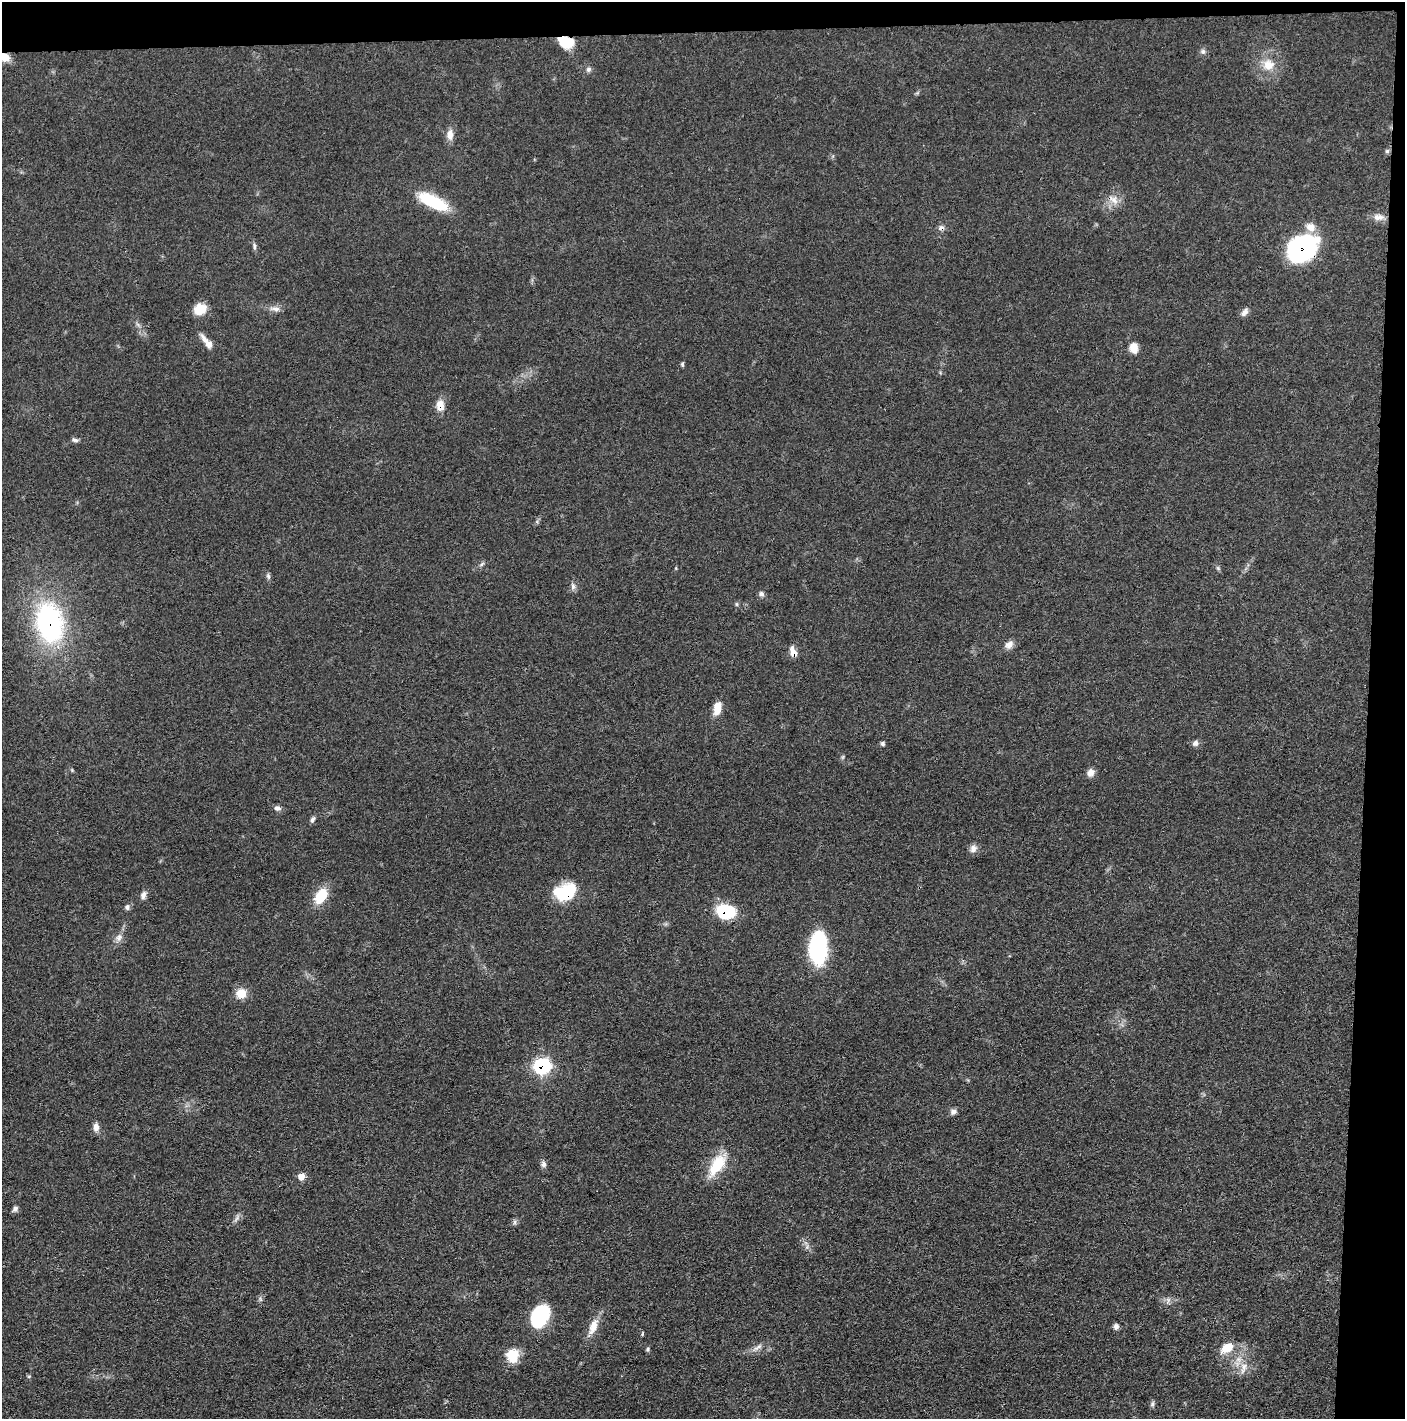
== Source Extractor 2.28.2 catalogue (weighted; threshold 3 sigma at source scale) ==
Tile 3 of 3 x 3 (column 3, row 1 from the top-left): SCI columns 2820-4222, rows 2841-4257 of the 4235 x 4264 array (HDU 1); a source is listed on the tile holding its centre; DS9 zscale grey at full resolution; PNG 1407 x 1421 px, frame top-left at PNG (2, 2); no overlay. Shown black and unused: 5% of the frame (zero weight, under 3 of 4 exposures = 1% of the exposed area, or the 3 px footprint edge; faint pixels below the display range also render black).
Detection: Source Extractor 2.28.2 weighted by HDU 2 'WHT'; one run over the whole footprint, this tile lists its part. Background 0.0475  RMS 0.0051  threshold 0.023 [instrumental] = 3 sigma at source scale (4.5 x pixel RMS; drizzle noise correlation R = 1.50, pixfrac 1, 0.05/0.05 arcsec/px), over >= 5 px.
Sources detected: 68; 2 inside a brighter listed object's ellipse — not listed separately; the other 66 listed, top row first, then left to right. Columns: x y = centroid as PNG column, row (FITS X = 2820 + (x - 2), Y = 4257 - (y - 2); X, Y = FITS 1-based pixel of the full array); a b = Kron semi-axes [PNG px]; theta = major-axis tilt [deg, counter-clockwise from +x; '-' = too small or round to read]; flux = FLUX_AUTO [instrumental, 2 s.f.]
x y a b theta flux
566 42 16 12 -18 12
1203 51 7 7 - 1.5
5 57 13 9 -31 5.6
1268 65 16 15 - 8.8
588 69 7 7 - 1.5
450 135 14 8 86 3.9
1387 151 6 6 - 0.93
1114 200 16 10 -41 4.8
433 201 35 12 -26 24
1378 217 16 9 -5 3.8
941 228 8 7 - 1.8
254 246 10 4 -86 1.2
1302 248 29 22 25 71
200 309 14 13 - 7.9
275 309 16 7 -6 2.9
1244 312 12 7 52 2.1
204 339 19 7 -56 3.7
1134 348 12 10 -81 4.9
682 364 6 4 80 0.77
440 405 12 9 -88 5.9
75 440 9 5 -15 1.3
482 564 9 4 36 1.1
1218 568 7 4 -45 0.83
268 576 8 5 -79 1.2
573 586 10 6 -80 1.8
761 594 7 6 - 1.4
737 604 6 4 -89 0.72
49 623 38 25 -79 94
1009 645 12 9 37 3.1
793 652 12 7 -66 4.4
717 708 15 8 79 6.8
1195 743 9 7 50 1.8
883 744 6 5 - 0.96
1091 772 9 8 - 3.2
277 808 9 6 -15 1.8
313 819 9 5 63 1.3
973 848 10 9 - 2.7
566 892 23 16 22 26
143 895 11 7 73 2.1
321 896 16 10 54 15
127 907 8 6 84 1.3
726 911 20 14 -12 23
119 938 10 8 58 2.8
818 949 28 15 -90 59
241 993 11 10 - 7
542 1066 9 8 - 71
953 1112 9 7 12 1.9
96 1127 11 7 -89 2.8
543 1164 8 7 - 1.7
717 1165 30 13 56 16
301 1176 7 6 - 4.4
15 1209 8 6 60 1.5
236 1218 11 3 55 1.3
515 1222 7 4 89 1
260 1299 7 4 -71 0.9
1168 1300 9 6 79 1.6
540 1316 21 14 66 37
593 1326 22 9 68 7
1116 1326 8 6 75 1.6
642 1334 6 3 72 0.51
757 1347 18 5 34 2.8
1227 1348 17 11 30 8.7
647 1349 6 4 52 0.75
513 1355 13 11 83 14
1243 1368 19 8 75 5
1152 1404 8 5 72 1.1
Overlapping masked pixels (flux is a lower limit): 10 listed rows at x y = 566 42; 5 57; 941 228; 1302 248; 440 405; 49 623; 793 652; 566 892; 726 911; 542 1066
Isophote crosses this tile's border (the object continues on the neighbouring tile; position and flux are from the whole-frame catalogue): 1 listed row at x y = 5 57